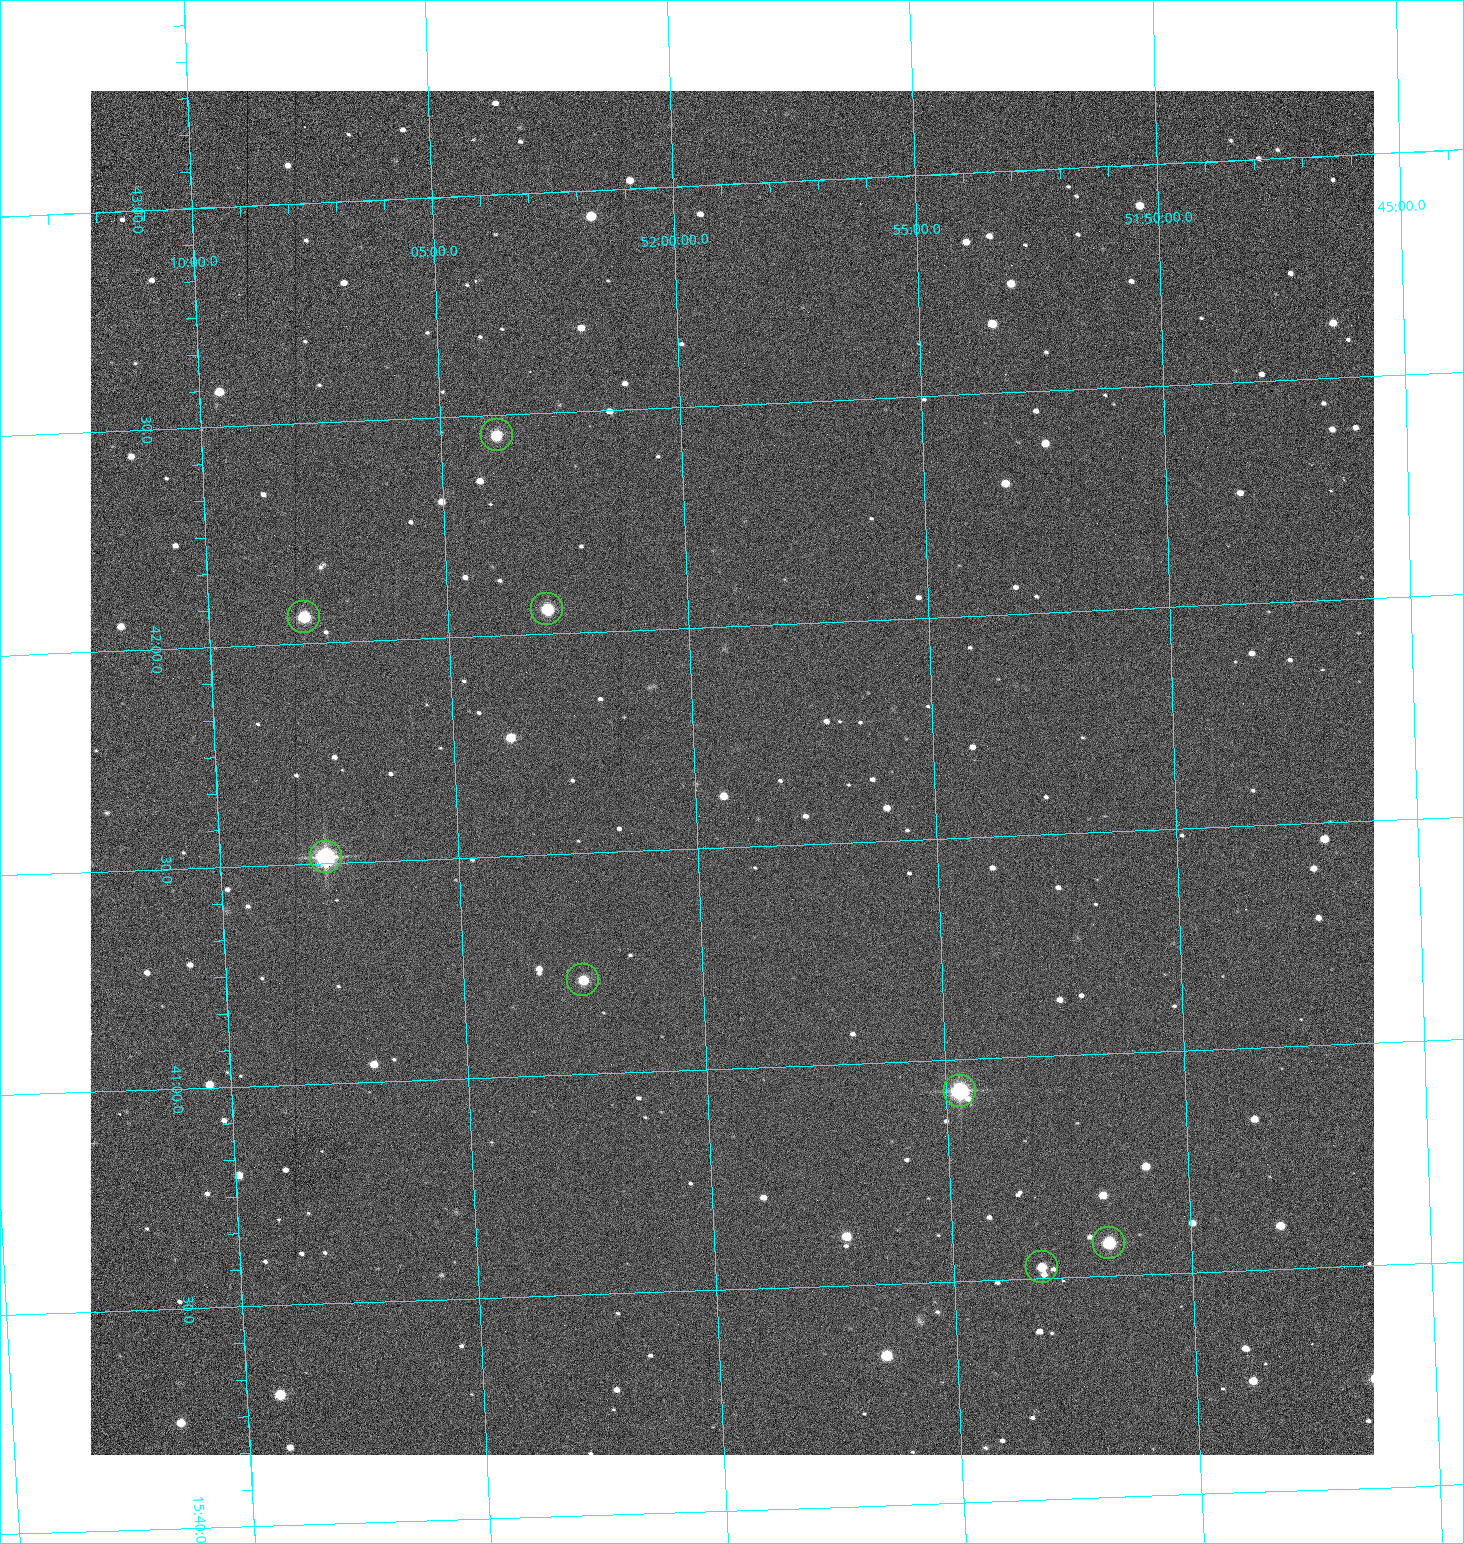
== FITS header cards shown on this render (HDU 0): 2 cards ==
NAXIS1  =                 1284 /fastest changing axis
NAXIS2  =                 1364 /next to fastest changing axis

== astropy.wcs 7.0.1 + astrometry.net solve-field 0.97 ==
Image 1284 x 1364 px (HDU 0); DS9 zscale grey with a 90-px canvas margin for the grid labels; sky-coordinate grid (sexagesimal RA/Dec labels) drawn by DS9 from the SOLVED WCS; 8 Tycho-2 reference stars matched to detected sources circled (green)
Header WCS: RA---TAN/DEC--TAN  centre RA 15:41:40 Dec +51:59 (235.42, +51.99 deg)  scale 1.26 arcsec/px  FOV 26.9' x 28.5'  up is +92 deg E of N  parity flipped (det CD > 0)
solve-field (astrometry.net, Tycho-2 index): VERIFIED the header's WCS against the Tycho-2 star catalogue (8 matches, 0 conflicts) and refined it, rather than solving blind
Solved WCS: RA---TAN-SIP/DEC--TAN-SIP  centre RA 15:41:40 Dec +51:59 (235.42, +51.99 deg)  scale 1.25 arcsec/px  FOV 26.8' x 28.5'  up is +92 deg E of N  parity flipped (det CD > 0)
The solver's refit moves the header's centre by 0.64 arcsec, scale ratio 0.9975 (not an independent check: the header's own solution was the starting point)
Tycho-2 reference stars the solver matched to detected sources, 8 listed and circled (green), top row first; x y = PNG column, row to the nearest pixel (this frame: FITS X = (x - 90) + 1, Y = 1364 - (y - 91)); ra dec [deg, ICRS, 3 dp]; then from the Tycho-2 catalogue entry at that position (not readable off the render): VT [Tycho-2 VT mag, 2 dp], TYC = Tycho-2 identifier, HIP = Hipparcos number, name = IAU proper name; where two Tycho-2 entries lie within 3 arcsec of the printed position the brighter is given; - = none
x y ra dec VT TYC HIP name
497 435 235.614 +52.064 11.61 3489-1132-1 - -
547 609 235.514 +52.049 11.19 3489-1407-1 - -
304 617 235.515 +52.133 11.12 3489-1380-1 - -
326 857 235.378 +52.130 9.31 3489-1322-1 76850 -
583 980 235.303 +52.042 11.52 3489-958-1 - -
960 1091 235.232 +51.912 9.59 3489-824-1 - -
1109 1243 235.143 +51.862 10.97 3489-1016-1 - -
1042 1267 235.131 +51.886 12.29 3489-908-1 - -